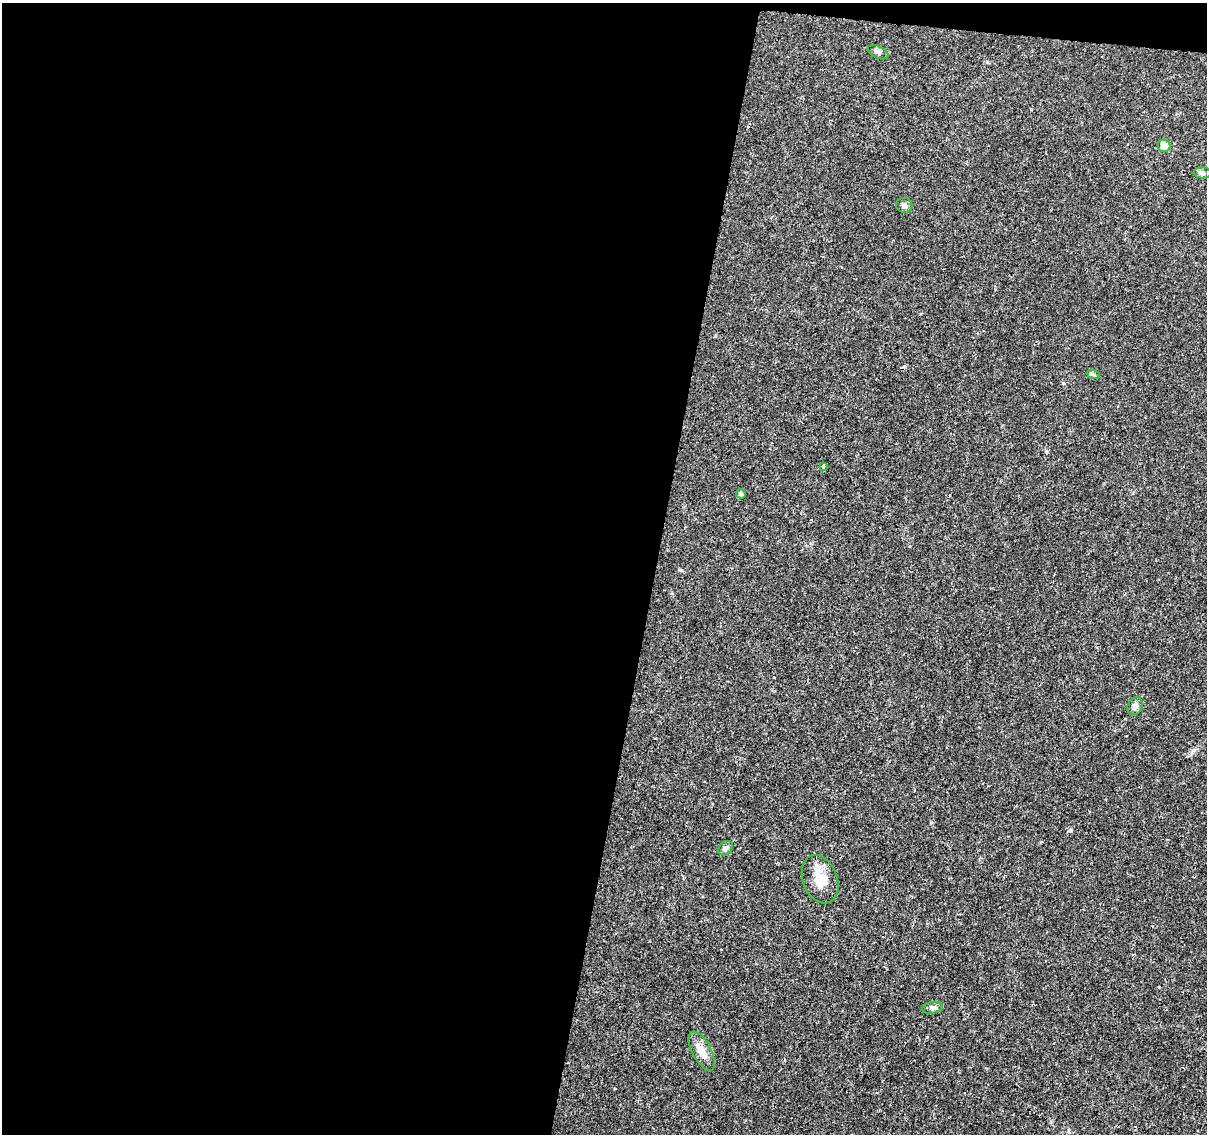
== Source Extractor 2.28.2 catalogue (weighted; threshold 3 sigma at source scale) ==
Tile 1 of 4 x 4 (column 1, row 1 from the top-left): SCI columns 3-1207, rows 3626-4757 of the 4833 x 5042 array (HDU 1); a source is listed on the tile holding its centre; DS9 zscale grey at full resolution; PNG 1209 x 1136 px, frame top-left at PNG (2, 3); each listed source drawn as its Kron ellipse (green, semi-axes under 4 px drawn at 4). Shown black and unused: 55% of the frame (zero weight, under 3 of 4 exposures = <1% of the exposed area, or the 3 px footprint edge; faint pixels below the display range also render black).
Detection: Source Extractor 2.28.2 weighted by HDU 2 'WHT'; one run over the whole footprint, this tile lists its part. Background 0.024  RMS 0.002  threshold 0.00914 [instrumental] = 3 sigma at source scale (4.5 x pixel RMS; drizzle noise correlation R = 1.50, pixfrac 1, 0.0396/0.0396 arcsec/px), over >= 5 px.
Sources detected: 12; all 12 listed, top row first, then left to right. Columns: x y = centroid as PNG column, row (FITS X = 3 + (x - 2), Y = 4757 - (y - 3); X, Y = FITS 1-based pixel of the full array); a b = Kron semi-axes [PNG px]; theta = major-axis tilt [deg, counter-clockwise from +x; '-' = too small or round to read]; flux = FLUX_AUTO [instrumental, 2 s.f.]
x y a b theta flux
878 52 11 6 -25 0.63
1164 146 6 6 - 3
1203 173 8 5 -8 0.49
904 205 8 7 - 0.55
1093 374 7 4 -19 0.35
823 466 4 3 - 0.77
741 494 5 4 - 0.62
1135 706 9 7 62 0.76
726 848 8 6 42 0.62
820 879 25 17 -69 4.2
932 1008 10 5 9 0.59
702 1051 21 9 -62 2.1
Unlisted compact peaks at least as high as the median listed source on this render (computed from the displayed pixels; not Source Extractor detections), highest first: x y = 1071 830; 931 822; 681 570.